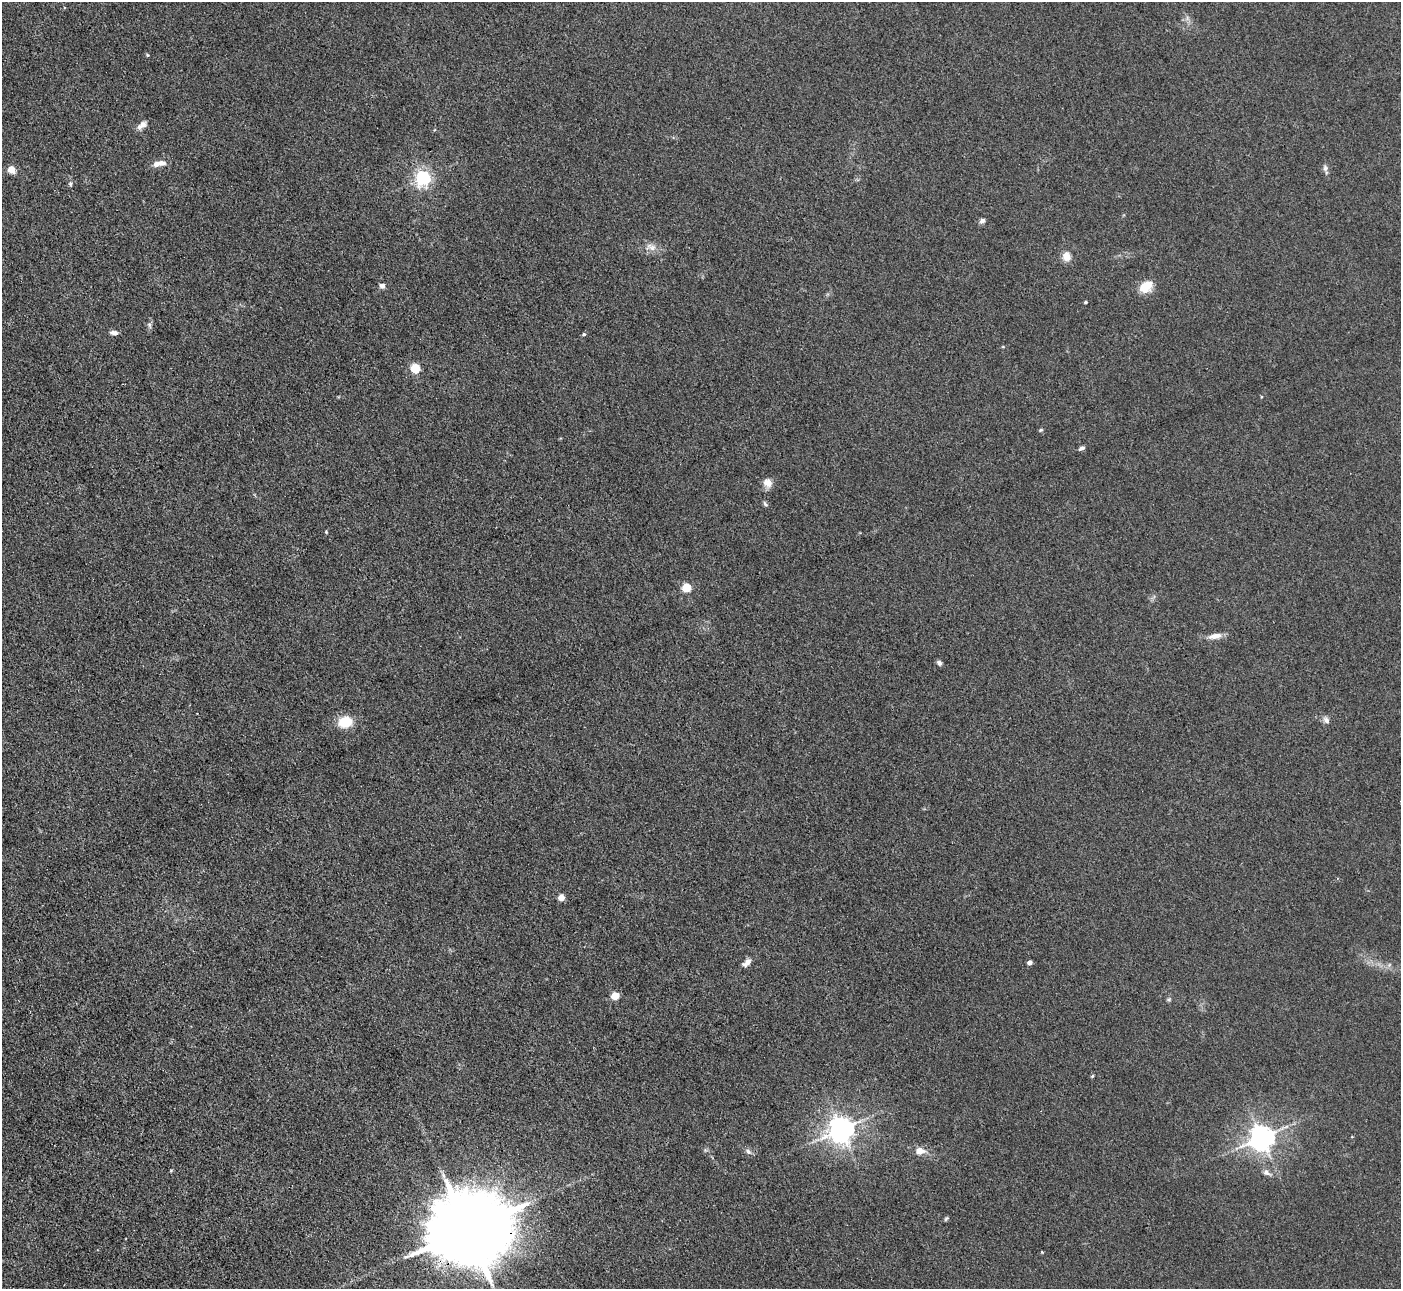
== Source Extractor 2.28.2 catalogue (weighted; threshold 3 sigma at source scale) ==
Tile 7 of 4 x 4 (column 3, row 2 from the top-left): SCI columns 2799-4197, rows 2860-4146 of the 5599 x 5585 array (HDU 1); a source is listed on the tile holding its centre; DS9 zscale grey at full resolution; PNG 1403 x 1291 px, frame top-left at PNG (2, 2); no overlay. Shown black and unused: <1% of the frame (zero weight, under 3 of 4 exposures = <1% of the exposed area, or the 3 px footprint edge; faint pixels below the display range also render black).
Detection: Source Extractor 2.28.2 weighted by HDU 2 'WHT'; one run over the whole footprint, this tile lists its part. Background 0.0557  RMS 0.0059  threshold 0.0266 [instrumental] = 3 sigma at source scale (4.5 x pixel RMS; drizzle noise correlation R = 1.50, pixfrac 1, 0.05/0.05 arcsec/px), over >= 5 px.
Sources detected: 43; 2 inside a brighter listed object's ellipse — not listed separately; the other 41 listed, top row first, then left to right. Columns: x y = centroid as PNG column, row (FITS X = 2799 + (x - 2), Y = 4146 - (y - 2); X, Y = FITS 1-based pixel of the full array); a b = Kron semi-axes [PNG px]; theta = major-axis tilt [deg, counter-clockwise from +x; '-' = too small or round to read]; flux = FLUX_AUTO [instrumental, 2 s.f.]
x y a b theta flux
147 55 4 4 - 0.62
142 125 13 7 38 3.6
157 164 11 7 28 3.8
1325 168 9 6 -81 1.8
11 170 8 7 - 5
423 178 6 6 - 160
70 184 7 5 -89 1.1
982 221 8 6 30 1.8
651 247 15 7 -27 4.1
1067 257 10 9 - 5.8
382 286 7 6 - 2.2
1144 288 13 11 -26 8.9
1086 302 4 3 - 0.82
149 325 8 6 -88 1.5
114 333 9 5 -4 2.3
584 334 5 4 - 0.95
415 368 5 5 - 39
1041 430 5 4 - 0.74
1081 448 8 4 21 1.5
767 483 13 10 -41 4.5
765 504 8 4 -53 1.2
326 532 4 3 - 0.64
687 588 5 5 - 28
1215 636 19 7 11 4.8
939 663 7 6 - 1.5
1326 720 10 8 -51 2.4
345 722 13 11 17 16
561 897 5 4 - 7.7
1030 962 4 4 - 3.9
747 963 12 6 43 3.8
615 996 5 5 - 19
1169 999 6 5 - 1
1092 1076 6 3 70 0.67
841 1130 8 7 - 680
1262 1138 8 7 - 640
920 1151 6 5 - 8.3
748 1152 10 6 -46 1.9
171 1170 5 3 - 0.53
1266 1172 10 7 -34 2.6
946 1219 6 5 - 0.87
468 1230 23 18 16 10000
Overlapping masked pixels (flux is a lower limit): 1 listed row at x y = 468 1230